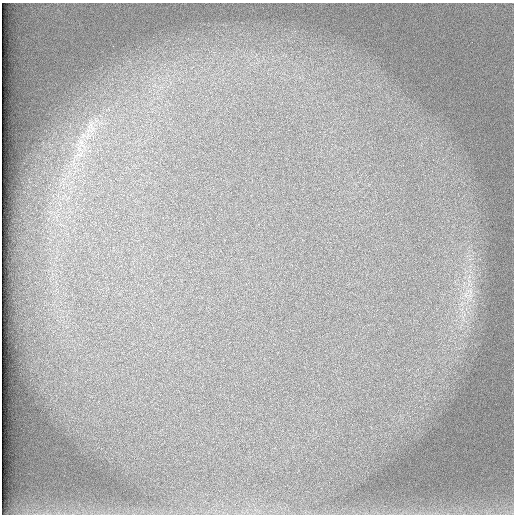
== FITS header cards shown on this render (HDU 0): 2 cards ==
NAXIS1  =                  512 /
NAXIS2  =                  512 /

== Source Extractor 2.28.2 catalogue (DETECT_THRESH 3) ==
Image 512 x 512 px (HDU 0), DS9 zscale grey, 1 PNG px = 1 image px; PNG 516 x 516 px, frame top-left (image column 1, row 512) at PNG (2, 3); no overlay
Background 99.9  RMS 2.9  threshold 8.84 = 3 sigma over >= 5 px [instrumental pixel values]
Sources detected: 4; all 4 listed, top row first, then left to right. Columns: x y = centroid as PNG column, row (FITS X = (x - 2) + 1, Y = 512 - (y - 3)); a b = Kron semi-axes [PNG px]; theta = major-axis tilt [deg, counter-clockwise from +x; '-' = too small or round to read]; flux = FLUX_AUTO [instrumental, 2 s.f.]
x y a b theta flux
91 126 21 14 -84 4500
82 143 22 10 -59 3600
78 155 28 8 35 3500
466 295 7 4 72 660